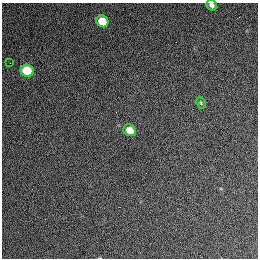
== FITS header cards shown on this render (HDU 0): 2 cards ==
NAXIS1  =                  256 / length of data axis 1
NAXIS2  =                  256 / length of data axis 2

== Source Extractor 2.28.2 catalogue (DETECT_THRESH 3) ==
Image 256 x 256 px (HDU 0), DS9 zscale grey, 1 PNG px = 1 image px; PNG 260 x 260 px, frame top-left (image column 1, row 256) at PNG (2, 3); each listed source drawn as its Kron ellipse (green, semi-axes under 4 px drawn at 4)
Background 1270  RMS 14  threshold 43.4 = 3 sigma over >= 5 px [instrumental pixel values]
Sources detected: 6; all 6 listed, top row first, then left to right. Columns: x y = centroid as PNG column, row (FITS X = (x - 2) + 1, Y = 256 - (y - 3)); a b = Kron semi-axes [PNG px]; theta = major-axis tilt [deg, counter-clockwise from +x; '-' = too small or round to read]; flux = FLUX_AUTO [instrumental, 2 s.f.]
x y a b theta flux
212 5 5 5 - 3700
102 21 6 5 - 22000
10 63 2 2 - 420
27 71 7 6 - 36000
201 103 6 4 -63 1400
130 130 6 5 - 14000
At the frame edge (FLAGS 8, measured only in part): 1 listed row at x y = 212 5